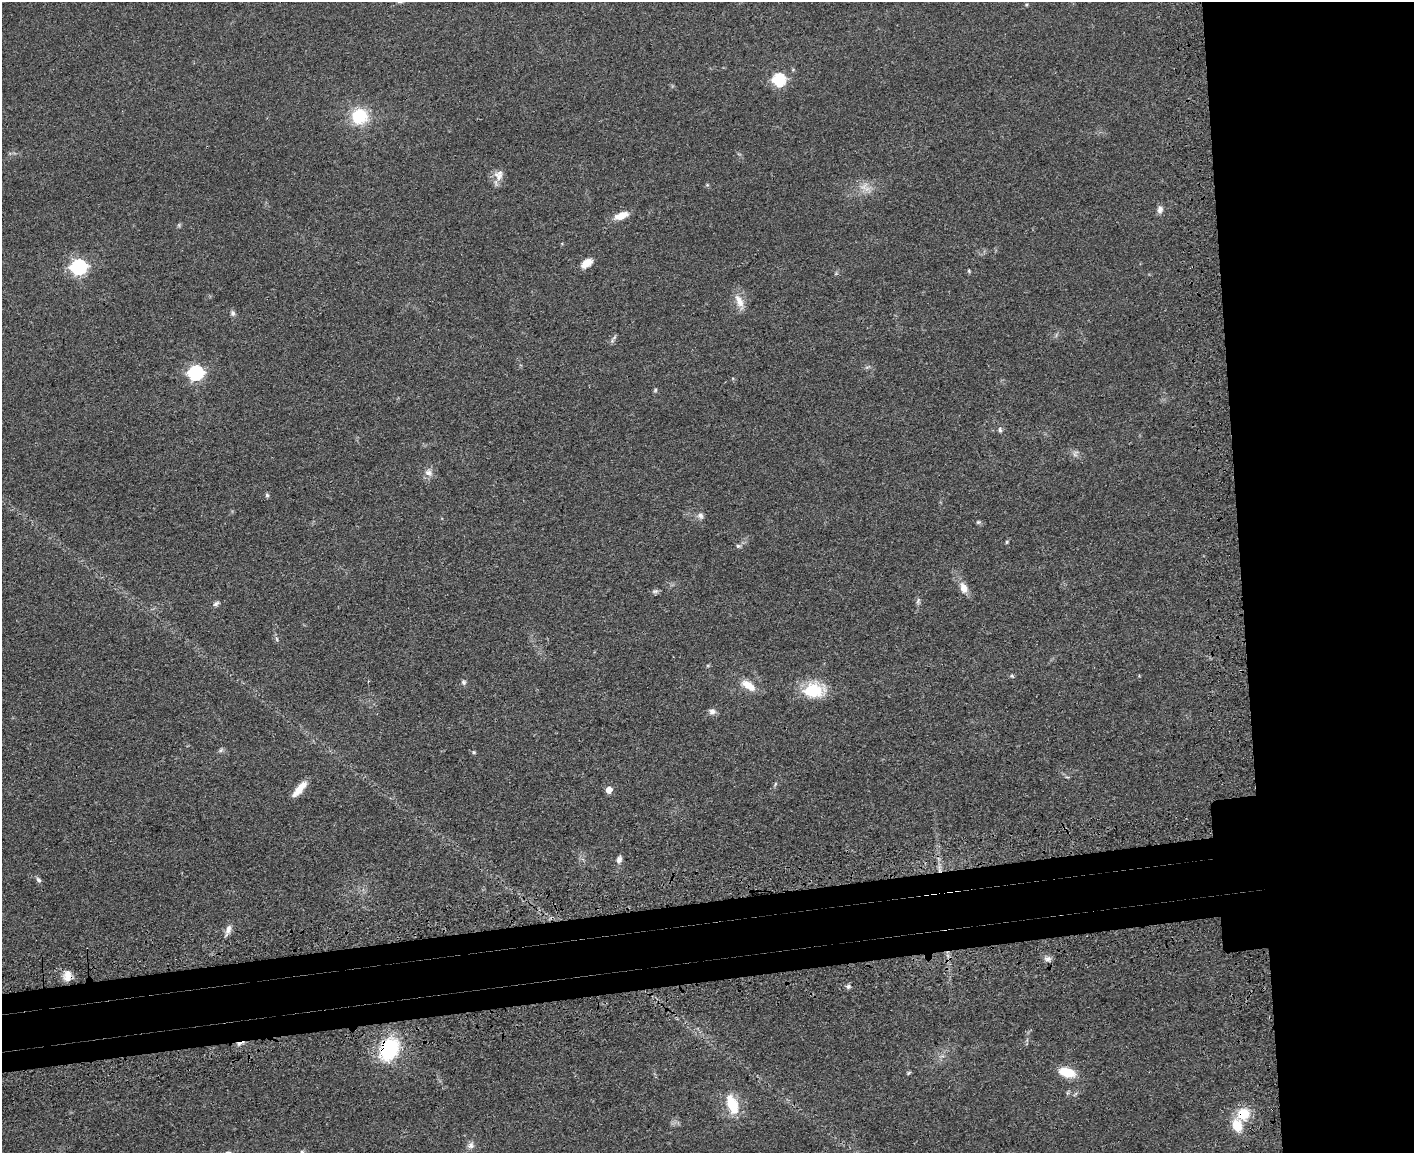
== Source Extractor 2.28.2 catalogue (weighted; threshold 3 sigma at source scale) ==
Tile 6 of 3 x 4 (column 3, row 2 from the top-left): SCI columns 3117-4528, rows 2368-3518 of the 4709 x 4733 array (HDU 1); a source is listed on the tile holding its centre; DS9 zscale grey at full resolution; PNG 1416 x 1155 px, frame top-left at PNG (2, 2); no overlay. Shown black and unused: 19% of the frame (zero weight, under 3 of 4 exposures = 7% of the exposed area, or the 3 px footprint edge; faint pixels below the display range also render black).
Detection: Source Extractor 2.28.2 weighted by HDU 2 'WHT'; one run over the whole footprint, this tile lists its part. Background 0.0467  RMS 0.0051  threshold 0.023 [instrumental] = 3 sigma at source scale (4.5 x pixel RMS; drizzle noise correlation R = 1.50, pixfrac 1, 0.05/0.05 arcsec/px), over >= 5 px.
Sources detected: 50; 1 cosmic-ray / hot-pixel residue — not listed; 1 inside a brighter listed object's ellipse — not listed separately; the other 48 listed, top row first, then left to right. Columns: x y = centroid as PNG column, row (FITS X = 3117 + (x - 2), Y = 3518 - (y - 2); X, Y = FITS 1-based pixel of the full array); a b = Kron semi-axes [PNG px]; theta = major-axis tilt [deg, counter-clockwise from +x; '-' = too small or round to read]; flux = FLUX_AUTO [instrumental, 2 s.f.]
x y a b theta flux
779 80 6 6 - 61
359 116 15 15 - 20
498 176 15 11 -51 4.3
864 186 14 9 39 4.3
1160 209 9 7 81 2.1
621 216 17 8 20 6.3
587 263 15 8 34 4.6
78 267 7 6 - 120
969 271 5 3 - 0.51
739 301 21 9 -63 5.3
233 313 8 6 -88 1.3
614 337 9 3 45 0.88
196 373 7 6 - 110
655 390 6 3 72 0.63
1000 430 8 5 -80 1.1
428 473 11 8 -12 2.7
267 495 5 5 - 0.89
700 516 9 8 - 1.8
978 522 6 5 - 0.84
1007 542 6 4 88 0.59
738 546 7 5 -2 0.96
964 588 11 8 -68 5
655 591 8 6 19 1.2
918 601 9 4 68 1
216 604 9 5 32 1.3
1012 676 6 4 -44 0.69
464 682 7 7 - 1.1
748 685 22 10 -33 6.5
813 690 23 15 3 21
712 711 10 7 -2 2
221 750 8 4 45 0.98
474 752 5 4 - 0.62
775 784 6 4 72 0.64
299 789 23 7 49 6.3
609 790 5 5 - 6.4
619 859 9 7 71 2
38 880 8 5 -46 1.2
228 929 13 7 71 2.9
1048 959 8 7 - 1.8
68 974 13 11 62 4.9
848 987 7 5 89 1.1
390 1049 20 15 62 42
1067 1072 16 9 -15 12
909 1073 7 3 45 0.54
732 1104 23 12 -71 14
1243 1114 14 13 - 12
471 1145 10 7 52 2
302 1152 6 5 - 0.91
Overlapping masked pixels (flux is a lower limit): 3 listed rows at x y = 68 974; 390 1049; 1243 1114
Isophote crosses this tile's border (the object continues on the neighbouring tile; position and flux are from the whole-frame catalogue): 1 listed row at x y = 302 1152